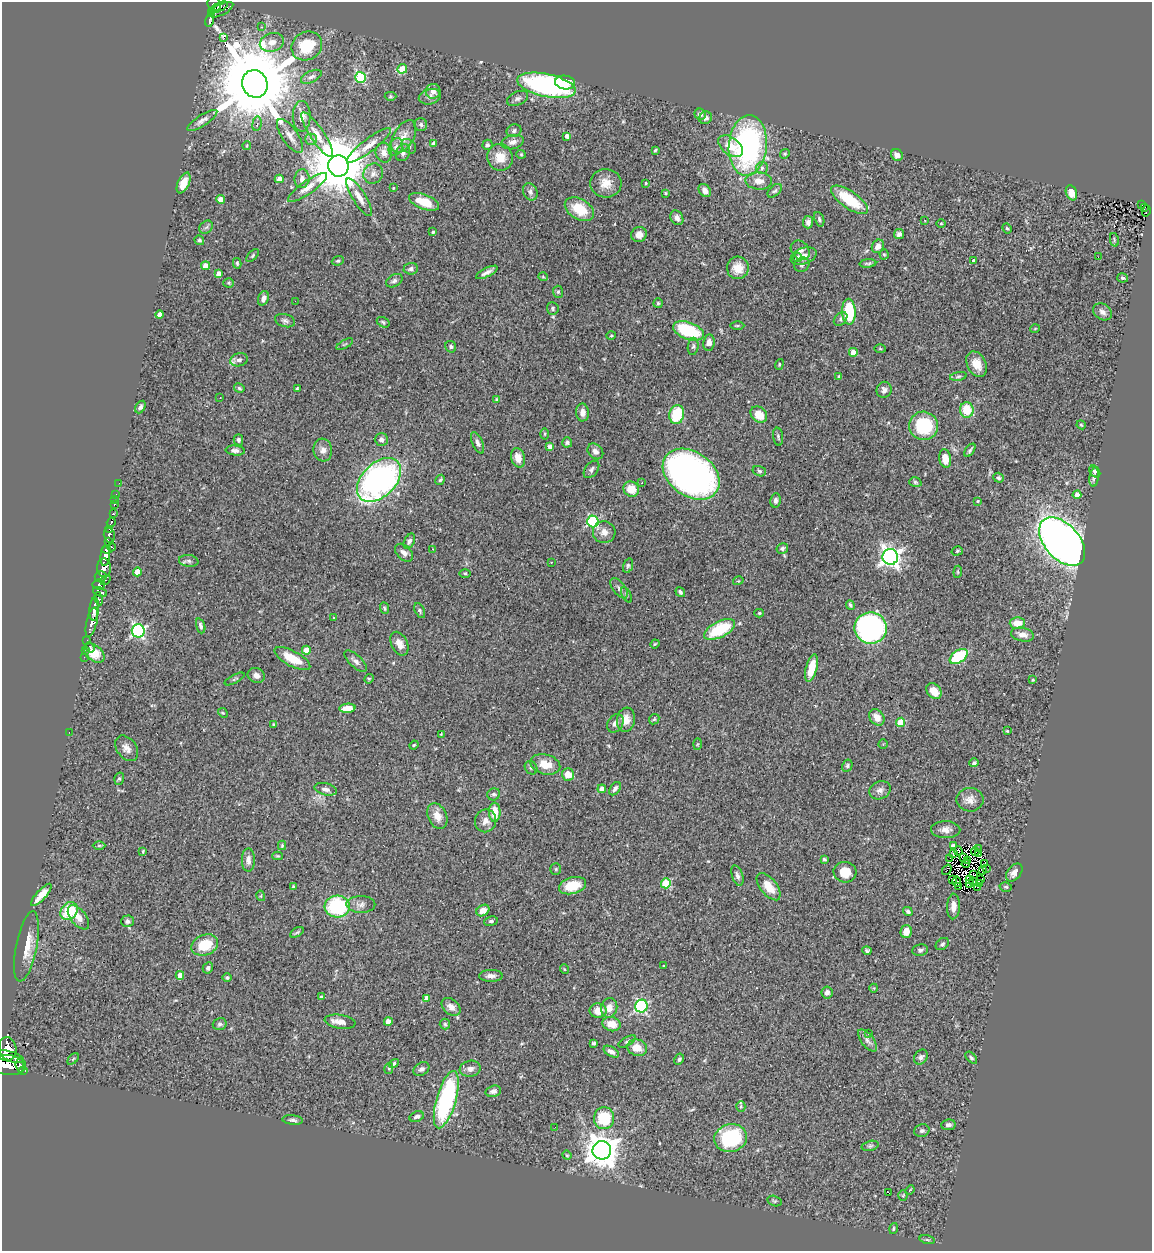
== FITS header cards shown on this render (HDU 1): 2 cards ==
NAXIS1  =                 1150
NAXIS2  =                 1249

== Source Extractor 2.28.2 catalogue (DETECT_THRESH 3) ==
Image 1150 x 1249 px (HDU 1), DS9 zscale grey, 1 PNG px = 1 image px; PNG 1154 x 1253 px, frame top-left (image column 1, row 1249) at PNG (2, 2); each listed source drawn as its Kron ellipse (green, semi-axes under 4 px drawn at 4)
Background 0.417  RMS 0.04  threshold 0.119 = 3 sigma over >= 5 px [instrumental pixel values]
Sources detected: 394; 13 with non-positive FLUX_AUTO (blend fragments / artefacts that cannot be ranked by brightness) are neither listed nor drawn; the other 381 listed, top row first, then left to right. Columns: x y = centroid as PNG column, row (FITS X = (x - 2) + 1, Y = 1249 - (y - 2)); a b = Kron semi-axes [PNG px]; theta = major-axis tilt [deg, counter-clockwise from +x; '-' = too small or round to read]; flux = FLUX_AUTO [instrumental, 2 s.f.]
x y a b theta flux
214 4 7 6 - 170
219 7 9 3 25 70
221 10 13 5 27 150
212 12 3 3 - 73
210 20 7 3 77 85
262 27 4 3 - 2.4
224 38 3 2 - 4800
272 42 12 9 15 21
307 46 16 14 30 81
402 69 5 4 - 95
311 77 11 5 26 7.7
360 77 5 5 - 230
565 82 10 7 -9 59
255 84 14 12 -68 47000
546 85 30 11 -12 490
433 91 7 7 - 16
390 96 6 4 1 3.6
430 97 11 7 13 13
517 98 11 6 25 9.1
700 114 6 5 - 9.8
302 116 15 9 -89 20
706 118 6 6 - 8.3
202 120 17 5 33 13
257 124 7 4 84 7.4
421 125 6 6 - 5.9
514 131 7 6 - 8.1
317 135 26 7 -56 32
290 136 20 8 -56 20
567 136 4 3 - 13
404 137 18 10 61 28
311 139 5 5 - 5.8
512 142 11 7 13 14
434 144 4 4 - 21
369 145 27 6 37 29
487 145 5 5 - 4.9
748 145 30 19 85 580
247 146 4 3 - 2.5
409 146 8 6 -44 8.1
731 146 14 8 -38 40
396 147 9 6 64 11
655 150 4 3 - 3
384 153 10 8 -75 17
403 153 9 6 63 8.5
521 154 5 4 - 3
785 154 5 4 - 3.3
897 155 6 5 - 14
500 157 13 12 - 40
338 166 10 10 - 21000
762 168 6 6 - 6.9
373 174 10 9 - 15
279 179 4 4 - 22
302 179 9 7 83 12
759 181 13 8 -4 25
184 183 11 6 66 28
606 183 15 14 - 35
646 183 3 3 - 1.9
307 188 23 6 35 24
393 188 3 3 - 2.1
705 190 7 5 -52 14
775 191 8 5 43 5.8
530 192 9 7 -65 9
666 193 3 3 - 2.5
1071 193 8 5 -69 26
359 197 22 6 -58 24
220 199 4 4 - 22
850 200 22 8 -35 110
424 202 16 7 -21 59
1142 205 3 2 - 3.5
1144 207 3 3 - 3.3
579 209 16 10 -30 74
1146 211 5 3 - 19
677 218 8 6 -59 13
819 219 7 4 -69 5.3
925 220 3 2 - 2.9
808 222 6 5 - 10
941 223 5 3 - 2.4
206 227 7 6 - 6.4
1007 228 5 3 - 3.7
433 232 3 3 - 3.7
899 234 5 5 - 8.2
639 235 8 7 - 18
199 240 5 4 - 4.8
1114 240 7 3 -79 3.3
878 246 7 5 58 18
800 250 11 8 -48 11
884 254 5 4 - 3.2
253 255 8 3 46 3.6
804 256 13 8 20 20
798 257 4 4 - 18
1098 257 2 2 - 2.3
338 261 6 4 19 4.1
973 261 3 3 - 6.8
237 263 5 4 - 3.4
868 263 8 4 5 5.1
802 265 8 7 - 8
206 266 4 4 - 30
738 268 11 11 - 35
411 269 7 5 5 8.3
487 272 12 4 27 13
218 274 4 4 - 17
543 277 5 3 - 2.2
1123 278 5 4 - 5.9
394 281 9 6 30 8.6
229 283 5 4 - 3.5
558 292 6 5 - 5.1
263 298 7 5 69 12
295 301 3 2 - 2.8
658 303 5 4 - 3.7
553 308 6 6 - 4.7
849 312 13 7 -88 140
1102 312 10 7 -34 13
160 315 4 4 - 19
841 319 8 5 45 6.2
285 321 10 6 -17 8.6
383 322 7 4 -30 4.6
737 325 7 3 0 3.6
1035 329 5 3 - 1.9
688 331 16 8 -21 170
611 336 5 3 - 2.6
709 342 8 5 82 15
345 344 9 3 29 3.6
693 346 8 5 82 6.3
451 347 6 5 - 5.6
880 349 5 3 - 2.8
853 352 4 4 - 28
239 360 9 6 16 10
779 364 5 4 - 3.4
977 364 13 9 -63 30
839 376 4 3 - 2.9
958 376 8 4 10 4.6
239 388 5 4 - 4.1
297 388 4 3 - 2.6
884 390 8 7 - 11
220 398 3 2 - 14
497 400 4 4 - 9.5
140 407 7 4 62 6.5
967 410 8 6 -87 64
582 412 9 6 -88 15
677 414 9 7 78 100
759 415 9 7 -42 47
1081 425 4 3 - 2.7
924 426 14 14 - 140
545 434 5 3 - 2.7
778 437 9 5 -82 5.1
381 439 6 6 - 11
238 440 6 4 -75 5.8
567 442 5 5 - 6.2
478 443 11 5 -66 8.4
550 446 4 4 - 12
235 450 9 5 -6 11
323 450 11 9 -83 16
970 450 7 3 55 5.3
595 451 9 7 -45 12
518 458 10 7 -75 22
945 459 9 6 -80 33
591 469 10 6 52 8.9
759 471 7 5 -17 4.4
1095 471 6 4 -50 5.9
691 474 31 22 -35 1100
1094 477 10 4 83 8.7
999 478 5 4 - 4.5
379 480 26 16 44 870
440 480 5 4 - 4
915 482 6 4 -17 4.4
119 483 2 2 - 3.4
642 483 3 2 - 5.1
631 489 8 7 - 40
116 494 3 2 - 9.6
1077 495 4 4 - 28
115 500 2 2 - 3.7
776 500 7 5 84 7.9
978 501 3 3 - 2
114 504 3 3 - 17
113 514 3 2 - 42
593 521 6 5 - 320
111 522 5 3 - 42
110 529 4 2 - 33
604 532 11 11 - 19
109 535 7 5 -76 180
108 541 4 3 - 83
409 541 8 5 63 7.7
1062 542 28 17 -48 2200
112 547 4 3 - 51
782 548 6 5 - 5.9
433 549 3 2 - 4.1
106 550 4 3 - 220
957 551 6 4 17 3.9
404 553 11 7 -44 13
105 556 10 4 83 520
890 557 8 8 - 1300
189 561 9 6 -7 8.1
551 562 2 2 - 2
628 566 7 4 73 4.7
104 568 9 7 -86 280
137 572 4 4 - 38
958 572 6 4 84 3.2
465 573 6 4 -1 3
101 576 6 5 - 78
105 580 6 3 45 80
738 581 5 3 - 2.2
99 584 6 5 - 120
619 588 12 6 -53 9.8
100 592 7 4 -20 210
680 592 5 4 - 6.4
627 595 8 4 -63 4.7
99 599 7 4 -79 76
850 605 5 3 - 4.9
384 608 6 4 -66 4.3
94 609 11 5 86 460
420 611 8 4 -64 4.7
759 613 5 4 - 3
333 618 3 3 - 5.2
92 622 15 5 77 400
1017 623 7 6 - 37
201 626 8 4 -72 7.1
871 628 16 15 - 560
720 629 17 8 27 140
138 631 6 6 - 520
1022 635 11 7 -11 18
87 640 3 2 - 13
399 644 13 8 -64 21
655 644 5 4 - 2.9
90 647 5 3 - 37
306 650 4 4 - 32
85 651 3 2 - 5.3
94 653 12 7 -40 43
959 656 10 6 35 150
84 657 2 2 - 6.1
292 659 20 7 -28 61
356 661 14 6 -43 12
812 668 14 5 77 62
256 675 9 7 -22 13
235 679 11 3 28 4.7
369 679 5 4 - 3.3
1033 680 4 3 - 2.8
934 691 9 6 -47 35
347 708 8 4 5 36
223 713 5 4 - 2.9
877 717 9 7 -53 22
654 719 6 4 45 3.6
626 720 12 9 81 24
900 722 5 4 - 64
615 723 10 7 57 13
274 724 4 4 - 3.2
1007 731 3 3 - 2.6
69 732 2 2 - 29
441 734 3 3 - 1.8
697 744 5 3 - 2.8
883 744 4 4 - 2.6
414 745 4 4 - 2.9
127 748 14 9 -53 19
974 763 4 4 - 6.9
545 764 15 10 -15 42
847 766 6 5 - 4.7
531 768 7 6 - 5.6
568 774 6 6 - 32
119 779 6 5 - 4.5
326 789 11 6 -13 11
602 789 4 4 - 16
615 789 7 4 55 8.4
880 790 11 9 24 13
494 794 6 6 - 5.7
970 800 13 12 - 22
495 812 9 6 89 45
437 816 13 9 -67 29
485 821 11 10 - 19
946 830 14 8 -1 17
282 845 5 4 - 2.9
99 846 6 4 1 3.3
953 846 4 4 - 10
978 849 2 2 - 1.8
143 851 3 3 - 2.8
958 851 4 3 - 5.5
975 851 4 2 - 0.78
978 853 3 2 - 1.1
954 854 3 2 - 6.3
278 856 5 4 - 2.9
963 857 4 2 - 3.9
950 858 2 2 - 0.97
824 859 4 3 - 4.9
248 860 11 6 90 15
968 861 4 2 - 2
985 863 3 2 - 4.9
966 864 4 3 - 2.6
986 868 3 2 - 5.1
556 869 6 5 - 4.2
947 870 6 3 54 6.8
982 870 4 2 - 2.7
845 872 11 10 - 49
1014 873 10 6 51 16
974 875 3 2 - 3.3
737 876 11 5 -73 9.9
952 880 3 2 - 1.1
969 880 3 2 - 2.8
981 880 2 2 - 2.1
957 882 5 4 - 0.39
974 882 2 2 - 2.8
666 883 5 5 - 120
970 884 4 2 - 4.3
979 884 2 2 - 2.5
573 886 14 8 15 65
959 886 4 2 - 2.6
293 887 4 3 - 8.2
769 887 16 8 -51 41
977 887 3 2 - 8.8
1006 887 6 4 -13 4
41 895 14 5 48 23
261 896 5 3 - 2.9
361 904 14 8 0 16
953 906 13 6 88 18
337 907 12 11 - 220
483 910 7 5 32 29
69 911 9 8 - 96
908 911 5 4 - 4.8
78 917 14 7 -51 22
127 921 6 6 - 7.4
491 921 7 4 8 4.9
906 931 6 5 - 27
297 932 7 3 32 4.1
942 944 7 5 40 5.5
205 945 14 10 21 79
26 946 36 10 79 50
920 950 8 5 10 6.1
867 951 4 4 - 5
663 966 3 2 - 2.1
208 968 6 5 - 6.4
564 969 5 3 - 2.4
180 975 4 4 - 23
491 976 12 6 0 12
227 977 5 4 - 5.3
874 988 4 3 - 1.9
827 992 6 5 - 12
321 996 3 3 - 2.5
427 998 4 4 - 20
641 1006 6 6 - 340
451 1007 10 7 -39 18
609 1008 10 8 76 24
598 1011 8 7 - 31
388 1021 4 4 - 33
340 1022 15 7 -7 19
220 1024 7 6 - 5.9
445 1024 5 5 - 3.9
612 1024 9 7 -14 33
868 1034 3 2 - 11
627 1041 9 4 29 6
868 1041 13 6 -52 12
594 1043 4 3 - 4.9
637 1048 10 8 -17 38
8 1049 12 8 -78 850
611 1052 8 4 -30 12
8 1056 16 5 -14 710
921 1057 8 6 54 7.4
971 1058 7 4 -45 4.9
73 1059 7 4 45 3.4
679 1059 6 4 62 4.8
394 1064 5 4 - 5.9
9 1065 17 10 -5 1400
20 1065 7 4 -85 150
389 1068 5 4 - 3.2
421 1069 8 6 31 8.9
470 1069 10 8 10 14
23 1070 4 2 - 98
493 1091 8 5 15 11
446 1100 29 9 74 380
741 1106 5 4 - 3.3
417 1117 7 5 21 8.9
604 1118 11 10 - 120
293 1120 10 4 -5 6.9
948 1125 7 5 6 7.5
555 1127 2 2 - 1.7
922 1131 8 6 14 6.7
731 1138 16 14 14 250
870 1146 8 5 14 5.9
602 1150 9 9 - 5100
567 1155 5 4 - 3
910 1190 5 3 - 2.2
889 1193 3 2 - 22
903 1196 5 4 - 3.3
774 1201 7 5 -14 4.2
893 1228 5 4 - 4
927 1240 8 3 -13 3.7
At the frame edge (FLAGS 8, measured only in part): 2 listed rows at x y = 214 4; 9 1065
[13 non-positive-flux detections neither listed nor drawn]